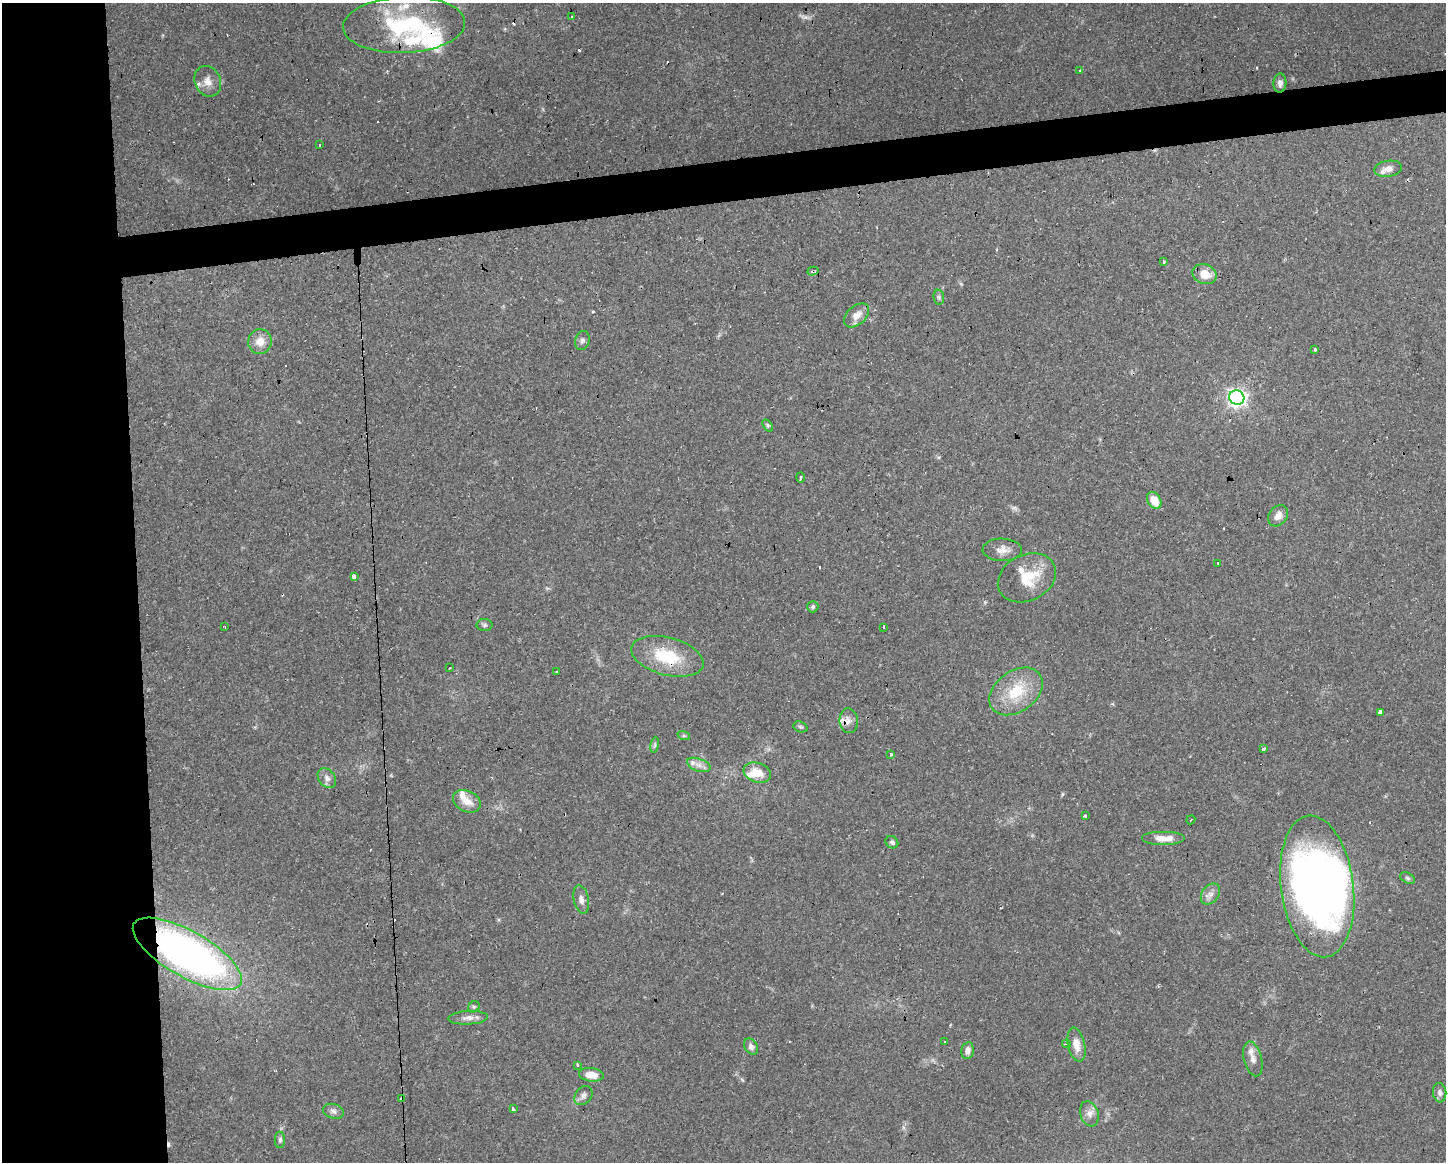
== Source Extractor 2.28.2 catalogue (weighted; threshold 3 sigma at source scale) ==
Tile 7 of 3 x 4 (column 1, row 3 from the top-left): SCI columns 53-1496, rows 1161-2320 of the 4396 x 4641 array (HDU 1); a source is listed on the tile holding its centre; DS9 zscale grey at full resolution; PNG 1448 x 1164 px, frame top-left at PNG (2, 3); each listed source drawn as its Kron ellipse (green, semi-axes under 4 px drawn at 4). Shown black and unused: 13% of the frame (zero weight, under 2 of 3 exposures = <1% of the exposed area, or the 3 px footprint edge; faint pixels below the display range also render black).
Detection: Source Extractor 2.28.2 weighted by HDU 2 'WHT'; one run over the whole footprint, this tile lists its part. Background 0.0625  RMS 0.0054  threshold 0.0244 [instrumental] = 3 sigma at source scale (4.5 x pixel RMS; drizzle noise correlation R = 1.50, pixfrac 1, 0.0396/0.0396 arcsec/px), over >= 5 px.
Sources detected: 96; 1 inside a brighter object's white glare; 16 cosmic-ray / hot-pixel residue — neither listed nor drawn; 10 inside a brighter listed object's ellipse — not listed separately; the other 69 listed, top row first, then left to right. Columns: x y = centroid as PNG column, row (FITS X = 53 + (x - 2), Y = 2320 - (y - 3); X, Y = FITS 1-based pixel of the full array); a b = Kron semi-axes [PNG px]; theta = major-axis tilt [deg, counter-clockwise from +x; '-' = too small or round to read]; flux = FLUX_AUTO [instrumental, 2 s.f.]
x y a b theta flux
571 16 3 3 - 5
404 25 61 28 3 62
1079 71 3 2 - 0.83
208 81 16 13 -67 5.5
1280 83 9 6 87 2.2
319 145 3 3 - 0.95
1388 169 14 8 8 4.4
1163 262 4 3 - 4.2
813 271 5 3 - 1.1
1204 274 12 9 -24 8.4
939 297 7 5 -83 1.2
857 315 15 9 41 5.5
582 341 10 7 72 1.7
260 342 12 11 - 6.5
1314 349 3 3 - 1.8
1237 398 8 7 - 240
768 425 7 4 -58 0.87
801 477 5 3 - 0.76
1154 500 9 6 -57 9.2
1278 516 11 9 49 4.1
1002 550 20 11 -1 5.1
1218 563 3 3 - 0.68
354 576 3 3 - 4.8
1027 578 30 23 26 18
813 607 6 5 - 1.2
485 625 8 6 1 1.2
225 627 3 2 - 0.61
883 627 3 3 - 3.2
667 656 37 19 -14 26
450 668 3 2 - 0.81
556 672 3 3 - 1.8
1016 691 29 20 36 22
1380 712 4 3 - 3.4
849 721 12 9 -81 4
800 727 7 5 -20 1
684 736 6 4 -18 0.83
655 745 8 4 82 1
1264 749 4 3 - 6.9
890 755 3 3 - 4.1
699 765 12 6 -20 3.1
757 773 14 9 -18 9.3
327 778 11 8 -53 2.9
467 801 14 10 -26 6.3
1085 816 3 3 - 3.6
1191 820 5 2 - 0.41
1163 838 22 7 0 6.8
892 842 7 5 -38 1.3
1407 878 8 5 -28 1.2
1317 886 71 36 -83 370
1210 894 11 8 53 3.2
581 899 14 7 -78 3
187 954 61 23 -30 270
474 1007 6 5 - 0.88
468 1018 20 6 3 3.8
945 1041 3 2 - 0.54
1067 1044 4 3 - 0.63
1076 1045 17 8 -78 6.7
751 1047 8 6 -60 2.3
968 1050 9 6 80 2.8
1253 1059 18 9 -76 3.8
577 1065 3 3 - 4.3
591 1075 12 7 -6 6.5
1440 1093 10 6 -82 1.8
583 1096 11 8 51 2.6
402 1099 4 3 - 4.1
513 1109 4 3 - 3.3
333 1111 10 7 -17 2.3
1089 1114 13 9 -72 3.9
280 1140 8 5 -89 1.3
Overlapping masked pixels (flux is a lower limit): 6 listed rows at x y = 404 25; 813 271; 667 656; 849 721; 187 954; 402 1099